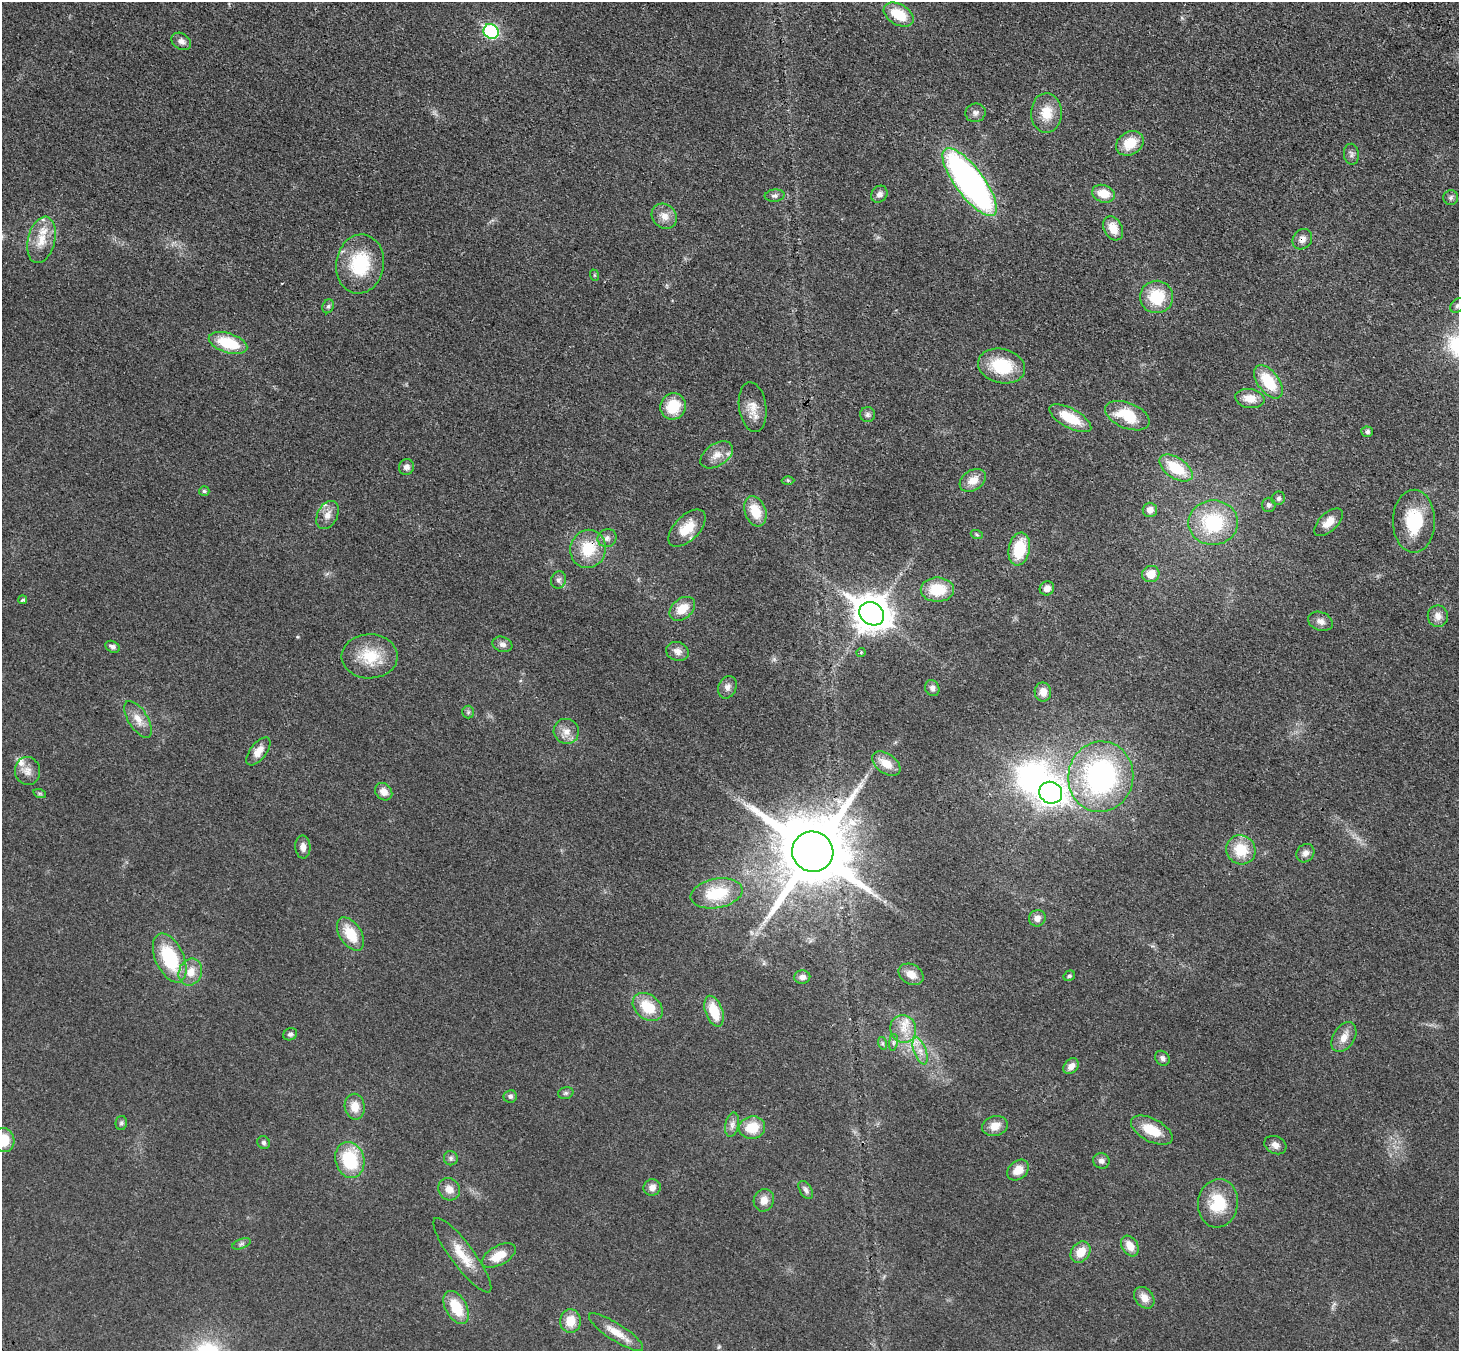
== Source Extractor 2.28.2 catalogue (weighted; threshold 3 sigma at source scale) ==
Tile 10 of 4 x 4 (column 2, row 3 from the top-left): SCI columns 1537-2993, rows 1602-2950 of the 5990 x 6038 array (HDU 1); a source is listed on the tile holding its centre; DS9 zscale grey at full resolution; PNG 1461 x 1353 px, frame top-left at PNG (2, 2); each listed source drawn as its Kron ellipse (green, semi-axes under 4 px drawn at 4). Shown black and unused: <1% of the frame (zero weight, under 3 of 4 exposures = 6% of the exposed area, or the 3 px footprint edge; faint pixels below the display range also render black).
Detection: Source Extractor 2.28.2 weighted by HDU 2 'WHT'; one run over the whole footprint, this tile lists its part. Background 0.0191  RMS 0.004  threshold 0.018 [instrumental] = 3 sigma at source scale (4.5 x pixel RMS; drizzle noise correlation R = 1.50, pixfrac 1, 0.05/0.05 arcsec/px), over >= 5 px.
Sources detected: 132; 1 too faint to see at this stretch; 1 inside a brighter object's white glare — neither listed nor drawn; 2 inside a brighter listed object's ellipse — not listed separately; the other 128 listed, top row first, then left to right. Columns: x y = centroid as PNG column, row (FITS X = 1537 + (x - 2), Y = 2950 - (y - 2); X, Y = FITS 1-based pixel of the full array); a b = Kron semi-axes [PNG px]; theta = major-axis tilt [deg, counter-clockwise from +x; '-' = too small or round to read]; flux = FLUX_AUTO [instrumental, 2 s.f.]
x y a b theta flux
899 14 16 10 -30 12
491 31 8 7 - 47
181 41 10 8 -34 2.1
975 113 10 9 - 1.6
1046 113 20 15 89 7.8
1130 143 14 11 31 9.4
1351 154 10 7 -83 1.5
970 182 41 14 -53 150
879 194 9 7 51 1.9
1103 194 11 8 -18 7
775 196 10 6 6 1.2
1451 198 7 7 - 1.1
664 216 13 11 -45 3.8
1113 228 13 9 -61 5.8
1302 239 11 9 53 2.5
41 240 24 13 76 8.4
360 264 30 24 81 23
594 275 6 3 -71 0.43
1157 297 16 16 - 15
328 306 7 5 66 0.92
1457 306 8 6 45 0.92
228 343 20 10 -18 16
1002 366 24 17 -14 18
1268 382 19 10 -53 15
1250 398 15 9 -10 5.4
673 406 13 12 - 13
753 407 25 13 -82 5.5
867 415 7 7 - 1.2
1127 416 23 13 -22 15
1070 418 23 9 -28 12
1367 432 6 5 - 1.1
717 455 18 11 33 4.4
406 467 8 7 - 2
1176 468 19 10 -34 15
788 480 6 4 -1 0.56
973 480 14 10 32 4.9
204 491 5 4 - 0.72
1278 498 7 6 - 1.1
1269 505 7 7 - 1.3
1150 510 7 7 - 2.5
755 511 16 10 -69 8.9
327 515 15 10 63 3.5
1414 521 31 21 90 19
1329 522 18 9 43 4.7
1213 523 25 22 3 28
687 528 23 12 45 9.2
977 535 6 4 -19 0.53
607 538 9 9 - 1.8
588 549 19 17 73 14
1019 549 16 10 79 15
1151 574 9 8 - 5.5
558 580 9 7 71 1.5
1047 588 7 7 - 2.5
937 590 17 12 0 13
23 600 4 4 - 1.1
682 609 14 10 39 7
872 614 13 11 -34 830
1438 616 11 10 - 3
1320 621 12 9 -21 2.4
502 644 10 7 -19 1.9
113 647 8 5 -27 1.3
677 651 11 9 -18 2.7
861 653 5 3 - 0.67
370 656 28 22 0 14
727 687 11 9 67 2.4
932 688 8 7 - 1.6
1043 692 9 8 - 3.8
468 712 6 6 - 0.86
138 719 21 9 -58 4.7
566 731 13 12 - 3.8
258 751 16 8 52 4.2
886 763 16 9 -35 6.2
27 771 14 12 -81 3.4
1101 777 35 32 79 81
384 792 9 7 -44 3.3
1051 793 12 10 -25 320
40 794 6 4 -19 0.63
303 847 11 7 -87 2.4
1241 850 15 14 - 11
813 852 21 20 - 4600
1305 853 10 8 53 2.2
717 893 26 14 11 16
1037 918 8 8 - 2.6
351 934 18 11 -57 11
170 958 26 14 -66 26
190 972 14 11 68 5.7
911 974 13 10 -28 4.1
1069 976 6 5 - 0.73
802 977 8 6 1 2.1
648 1007 16 12 -38 11
714 1011 16 8 -71 11
903 1029 14 13 - 5.8
290 1034 7 5 25 1
1344 1037 16 10 58 4.4
893 1042 8 4 81 0.89
882 1043 6 4 -72 0.68
920 1051 14 6 -71 3.2
1162 1058 8 6 -45 1.4
1071 1066 9 6 50 2.5
566 1093 8 6 15 0.94
510 1096 7 6 - 1.1
355 1107 13 10 -81 5.1
121 1123 7 5 77 0.83
732 1125 12 6 79 2
995 1126 13 9 15 4.6
752 1128 13 11 11 9.7
1152 1130 23 11 -28 10
4 1140 12 10 -70 9.4
264 1142 6 6 - 0.95
1275 1145 11 8 -27 2.4
451 1158 7 7 - 1.1
350 1160 18 14 -74 21
1101 1161 8 7 - 1.7
1018 1170 12 9 40 4.9
652 1187 8 8 - 2.7
449 1189 11 10 - 3.7
806 1190 10 6 -59 1.4
764 1200 11 10 - 3.4
1218 1203 24 20 82 15
241 1244 10 4 22 1
1130 1246 11 8 -59 4.7
1081 1252 11 9 53 6.1
462 1255 45 11 -53 9.7
499 1255 18 9 29 7.5
1144 1298 12 9 -52 3.5
456 1307 18 10 -61 13
570 1321 12 10 87 6.7
616 1332 32 8 -33 6.6
Overlapping masked pixels (flux is a lower limit): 3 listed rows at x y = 1302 239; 588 549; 813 852
Isophote crosses this tile's border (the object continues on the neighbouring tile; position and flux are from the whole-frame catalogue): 2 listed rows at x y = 1457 306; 4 1140